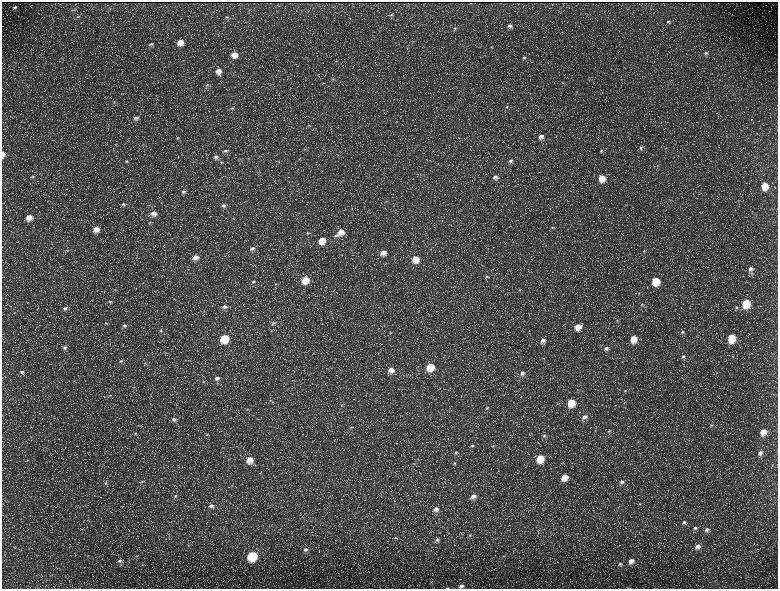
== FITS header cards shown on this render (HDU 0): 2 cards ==
NAXIS1  =                 1552 / length of data axis 1
NAXIS2  =                 1173 / length of data axis 2

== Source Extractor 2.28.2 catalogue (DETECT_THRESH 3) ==
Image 1552 x 1173 px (HDU 0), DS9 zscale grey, zoomed out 1/2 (1 PNG px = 2 x 2 image px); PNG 780 x 591 px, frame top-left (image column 1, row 1173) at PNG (2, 2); no overlay
Background 228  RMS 10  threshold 31.2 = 3 sigma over >= 5 px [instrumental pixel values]
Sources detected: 194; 36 cannot appear on this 1/2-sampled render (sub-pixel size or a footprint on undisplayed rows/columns) and are not listed; the other 158 listed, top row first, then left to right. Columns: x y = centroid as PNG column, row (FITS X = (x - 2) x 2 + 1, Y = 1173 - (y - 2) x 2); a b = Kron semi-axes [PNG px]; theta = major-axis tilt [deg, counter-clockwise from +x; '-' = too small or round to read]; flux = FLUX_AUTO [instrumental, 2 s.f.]
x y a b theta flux
470 3 2 1 - 770
15 7 4 3 - 3700
75 10 5 3 - 2100
391 15 5 3 - 3100
78 17 5 3 - 2100
227 17 5 3 - 2600
668 21 5 4 - 3300
509 26 6 5 - 6200
455 28 5 4 - 3000
180 42 6 6 - 24000
151 44 7 4 9 4400
491 47 4 3 - 1400
706 53 5 5 - 5200
234 55 6 6 - 23000
524 58 5 4 - 3600
336 61 4 3 - 2000
218 71 6 6 - 16000
333 79 4 3 - 1700
563 83 4 2 - 1300
207 85 6 3 -18 3000
114 102 4 2 - 1400
507 107 5 3 - 2500
232 108 5 3 - 2600
136 118 6 5 - 6400
309 125 5 3 - 2000
588 134 3 2 - 860
541 137 6 5 - 11000
178 138 5 4 - 2900
459 138 3 2 - 980
641 147 6 4 28 4500
305 149 4 2 - 1600
226 151 6 4 -8 3800
601 151 5 4 - 3500
3 154 6 3 -90 12000
216 157 6 5 - 5500
299 159 3 2 - 850
127 161 5 4 - 2900
276 161 3 2 - 1400
510 161 5 5 - 5900
221 162 5 3 - 2200
658 165 3 2 - 1000
33 177 6 4 19 3300
495 177 6 6 - 9300
602 178 6 6 - 33000
764 186 7 5 -81 37000
183 192 5 4 - 4400
123 204 7 4 -1 4600
223 206 6 5 - 6200
154 213 7 6 - 14000
29 217 6 6 - 21000
150 223 3 3 - 2000
552 228 5 3 - 2600
96 229 6 6 - 19000
341 232 7 6 - 20000
308 233 5 4 - 2700
336 235 8 4 6 5300
322 240 6 6 - 31000
252 248 7 4 8 6300
644 251 4 3 - 1700
383 253 6 5 - 15000
195 257 6 5 - 14000
415 259 6 6 - 29000
750 269 6 5 - 8000
486 277 5 4 - 3000
305 280 6 6 - 40000
253 281 6 4 14 3800
655 281 6 5 - 65000
275 284 4 3 - 2000
115 290 4 4 - 2400
520 290 4 3 - 1700
639 293 4 3 - 1700
110 301 5 3 - 2600
746 303 6 5 - 88000
642 304 4 3 - 1800
224 307 7 5 -1 7700
736 307 5 4 - 3300
65 308 6 4 8 5000
617 320 4 3 - 2300
106 323 5 3 - 2500
274 323 6 4 8 4600
125 326 6 4 0 5100
578 327 7 6 - 24000
161 331 5 4 - 3100
683 332 4 4 - 3000
224 338 6 6 - 89000
731 338 6 5 - 74000
633 339 6 6 - 32000
543 341 7 6 - 12000
600 345 3 2 - 980
65 347 6 5 - 6500
606 348 6 5 - 7600
683 356 5 4 - 4400
733 356 4 3 - 1600
121 361 6 4 9 4300
145 363 5 2 - 1700
430 367 6 6 - 61000
391 370 6 5 - 15000
22 372 5 4 - 4000
522 373 7 5 28 7900
217 378 6 5 - 8100
74 381 3 2 - 910
203 382 4 3 - 1600
134 387 4 3 - 1900
625 390 4 3 - 2100
109 395 3 2 - 1200
270 401 4 3 - 1700
571 403 6 5 - 52000
341 406 4 3 - 2300
487 408 4 3 - 2100
247 409 4 2 - 1300
584 417 7 5 34 11000
174 419 7 5 5 7100
712 425 4 3 - 2100
351 427 4 3 - 1800
609 431 5 4 - 3200
763 432 7 5 69 22000
135 433 5 3 - 2500
207 435 5 3 - 2000
544 436 6 4 33 4600
638 442 4 3 - 1500
472 446 5 4 - 3500
493 446 4 3 - 1500
456 453 5 4 - 3500
760 453 7 5 56 9000
540 458 7 6 - 52000
250 460 6 6 - 23000
415 463 5 2 - 1300
455 463 4 3 - 1900
773 464 4 2 - 1500
564 477 6 5 - 31000
142 481 4 4 - 2300
622 482 6 5 - 6100
105 483 4 4 - 2700
232 486 3 2 - 1200
175 496 5 4 - 3800
473 496 6 5 - 13000
640 504 3 2 - 1000
211 506 7 5 9 7600
436 509 7 5 15 9200
684 522 5 4 - 4300
695 528 6 5 - 4900
707 529 6 5 - 7000
470 535 5 4 - 3400
395 538 4 3 - 2200
437 540 6 5 - 5600
188 545 3 2 - 1300
698 546 7 6 - 12000
14 547 4 3 - 1600
305 549 7 5 13 7400
137 556 4 3 - 1700
252 556 6 6 - 160000
120 561 7 5 2 6100
631 561 7 6 - 14000
620 564 6 5 - 4400
142 565 4 2 - 1300
431 582 5 1 - 1100
461 586 6 4 14 6600
447 588 5 2 - 1300
At the frame edge (FLAGS 8, measured only in part): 2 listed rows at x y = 3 154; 447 588
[36 sub-pixel or undisplayed-footprint detections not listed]